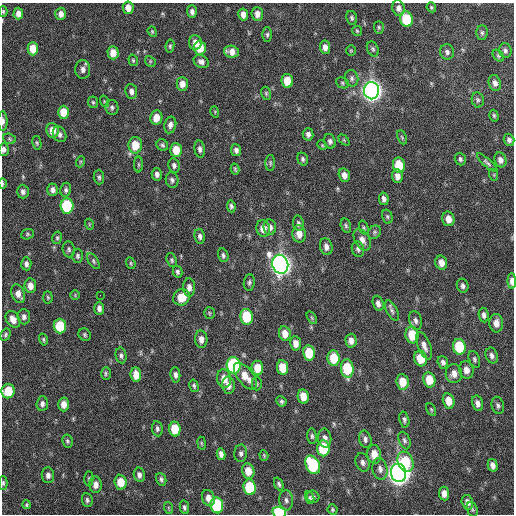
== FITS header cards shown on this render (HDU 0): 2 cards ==
NAXIS1  =                  512 / Axis length
NAXIS2  =                  512 / Axis length

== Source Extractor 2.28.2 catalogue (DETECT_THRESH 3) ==
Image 512 x 512 px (HDU 0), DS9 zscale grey, 1 PNG px = 1 image px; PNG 516 x 516 px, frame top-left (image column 1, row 512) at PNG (2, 3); each listed source drawn as its Kron ellipse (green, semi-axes under 4 px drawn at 4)
Background 33.9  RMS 4.9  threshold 14.6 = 3 sigma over >= 5 px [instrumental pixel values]
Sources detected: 223; all 223 listed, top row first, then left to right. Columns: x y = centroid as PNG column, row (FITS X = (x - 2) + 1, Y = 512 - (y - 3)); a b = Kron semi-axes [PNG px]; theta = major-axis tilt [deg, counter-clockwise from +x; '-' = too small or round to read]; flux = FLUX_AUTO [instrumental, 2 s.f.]
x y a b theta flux
431 7 5 4 - 480
128 8 6 5 - 2600
399 8 8 6 -74 1300
3 11 5 4 - 430
192 12 6 5 - 1300
18 14 6 5 - 2100
61 14 6 5 - 1900
243 14 6 5 - 1800
257 14 7 5 -85 2000
352 18 7 5 -80 720
406 19 8 6 -70 14000
379 27 6 5 - 570
357 31 5 4 - 390
152 32 6 4 -71 430
482 33 7 5 -89 760
267 35 7 5 90 650
195 42 7 6 - 2400
170 46 6 4 81 520
325 47 7 5 -82 1800
200 48 7 6 - 5900
33 49 6 5 - 5200
373 49 8 5 -63 720
351 51 5 4 - 390
505 51 7 6 - 910
232 52 7 6 - 2600
447 52 8 7 - 1000
113 53 7 5 -88 3400
498 56 7 4 -50 510
133 60 6 4 -74 470
150 61 6 4 -48 410
201 62 8 6 -28 1400
83 69 9 7 88 1600
352 78 8 6 -76 1100
287 81 7 5 -82 5600
342 83 6 5 - 600
495 83 8 6 -74 1400
182 84 7 5 -89 2500
131 91 7 6 - 1500
372 91 8 7 - 250000
266 93 7 5 -76 500
478 100 7 6 - 710
104 101 6 3 -72 390
93 102 6 5 - 510
112 107 7 6 - 850
63 112 6 5 - 5700
215 112 6 3 -74 320
494 116 6 4 -74 490
156 118 7 6 - 3500
3 121 10 4 89 1100
170 125 8 6 78 1300
52 130 7 6 - 3700
59 134 8 6 -61 1200
308 134 6 5 - 1200
402 137 7 4 -66 490
9 139 6 5 - 540
344 140 6 4 -45 450
509 140 6 5 - 1000
330 141 7 5 -72 1000
37 143 7 4 -79 480
135 145 8 7 - 6600
162 145 6 5 - 660
322 145 5 4 - 380
4 149 6 5 - 1200
200 149 8 5 -82 1100
176 150 7 6 - 5800
236 150 6 5 - 1200
303 159 7 5 -70 740
460 159 6 5 - 810
500 160 7 6 - 1800
80 162 6 3 72 350
270 163 8 5 89 620
487 163 13 4 -41 840
138 165 8 4 -90 500
174 165 7 5 -77 950
399 165 7 6 - 8200
235 169 6 3 -74 470
157 174 6 5 - 1200
344 175 7 5 -74 1800
494 175 6 4 -73 350
397 176 7 5 -84 1900
99 177 7 5 -89 720
172 180 8 6 -79 920
2 183 5 2 - 500
53 190 6 5 - 1300
66 190 7 5 80 790
23 192 7 5 -88 1100
384 199 6 4 -80 1100
67 206 7 6 - 26000
231 206 6 4 -83 790
387 216 7 5 -74 590
448 219 7 6 - 3000
298 223 8 5 -82 910
89 224 5 3 - 310
346 226 7 5 -74 620
270 227 8 6 -84 1700
364 228 7 4 -72 580
263 229 8 6 -79 2900
374 232 7 6 - 680
27 234 6 5 - 480
299 234 8 6 -86 3000
200 236 7 5 -83 1000
57 238 6 5 - 550
362 240 12 7 -59 2100
326 247 8 6 -76 1700
69 249 8 6 -84 710
358 249 8 6 -76 920
223 255 7 5 -77 760
78 256 7 5 -89 710
172 260 7 5 -69 610
93 261 9 4 -58 720
131 263 6 4 -71 450
441 263 7 6 - 2700
26 264 6 5 - 1100
280 264 9 8 - 260000
178 272 6 4 -76 770
512 281 8 4 -88 2100
249 282 8 5 83 740
30 286 7 5 -83 2500
463 286 7 6 - 1000
189 287 9 6 -88 1700
18 294 10 6 -68 2300
75 295 5 4 - 400
100 295 2 2 - 140
48 297 6 4 -86 450
181 297 9 8 - 5100
378 303 8 5 -72 1300
99 308 6 5 - 1400
392 311 11 5 -62 980
209 313 6 5 - 460
484 315 7 5 -81 1200
24 317 7 6 - 1200
247 317 8 6 -79 14000
312 318 7 4 -60 400
13 319 9 6 -58 2600
415 320 10 6 -75 1200
496 323 9 7 -85 2400
60 326 7 6 - 12000
285 334 7 5 -81 3300
5 335 6 4 62 650
85 335 6 5 - 600
412 335 8 6 -79 8700
201 339 8 6 -86 1900
43 340 6 4 -75 480
351 341 7 5 -87 1800
296 343 7 5 -81 2400
424 346 14 6 -68 1900
459 347 8 6 -78 18000
309 353 7 6 - 8900
121 355 8 5 -79 850
492 355 8 6 -69 1300
334 358 8 6 -82 9300
421 358 8 6 -73 6400
474 359 8 5 -70 710
443 362 6 5 - 1000
234 365 8 7 - 43000
257 368 7 6 - 5400
282 368 7 5 -81 5900
347 369 9 6 -84 14000
466 370 9 7 -73 2000
106 373 6 5 - 540
454 373 9 8 - 2400
136 375 7 5 -84 3400
175 375 8 5 -85 1100
245 376 16 8 -52 4600
224 379 9 7 -81 3600
429 380 8 6 -79 6600
402 382 8 6 -81 5400
257 384 6 5 - 470
228 385 8 6 -81 1800
194 386 6 4 -75 600
8 391 7 6 - 8700
303 396 7 5 -80 4100
281 401 5 5 - 630
449 401 8 6 -76 4000
477 403 8 5 -76 1600
42 404 7 5 86 1100
64 404 7 5 -88 2600
498 405 9 6 -76 900
431 409 7 4 -63 420
404 420 8 5 -78 760
157 429 8 5 -82 840
175 429 7 6 - 7600
312 436 8 5 -84 700
325 438 9 6 -86 1300
365 439 9 6 -77 1100
404 440 9 5 -69 830
67 441 6 5 - 630
202 443 6 3 -81 350
323 448 8 6 -85 15000
241 453 9 6 85 1000
221 454 6 4 -77 1200
374 454 9 7 -84 3900
264 455 5 4 - 350
363 462 9 7 -73 1400
406 462 10 7 -66 12000
313 465 10 6 -63 26000
493 465 6 5 - 1700
380 469 11 7 -79 1600
248 471 8 6 -78 4200
399 473 9 7 -80 340000
48 475 8 6 -85 1300
139 475 7 5 -80 1200
89 479 7 4 -88 510
161 479 6 5 - 790
121 482 7 6 - 5600
3 483 7 4 -90 570
279 484 6 4 -66 740
96 485 8 6 88 1900
250 487 8 6 -84 16000
444 494 7 5 -84 2000
310 497 7 4 -76 580
313 497 6 6 - 800
208 498 8 6 -72 2200
87 500 7 5 -83 760
286 500 10 7 -84 1200
467 502 7 5 -75 1900
26 505 4 4 - 440
217 505 8 6 -81 26000
184 507 7 4 -78 720
169 508 6 3 -71 420
332 509 5 5 - 530
472 509 7 5 -70 600
279 512 7 5 -15 26000
At the frame edge (FLAGS 8, measured only in part): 8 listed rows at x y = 3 11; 3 121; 4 149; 2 183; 512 281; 8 391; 3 483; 279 512